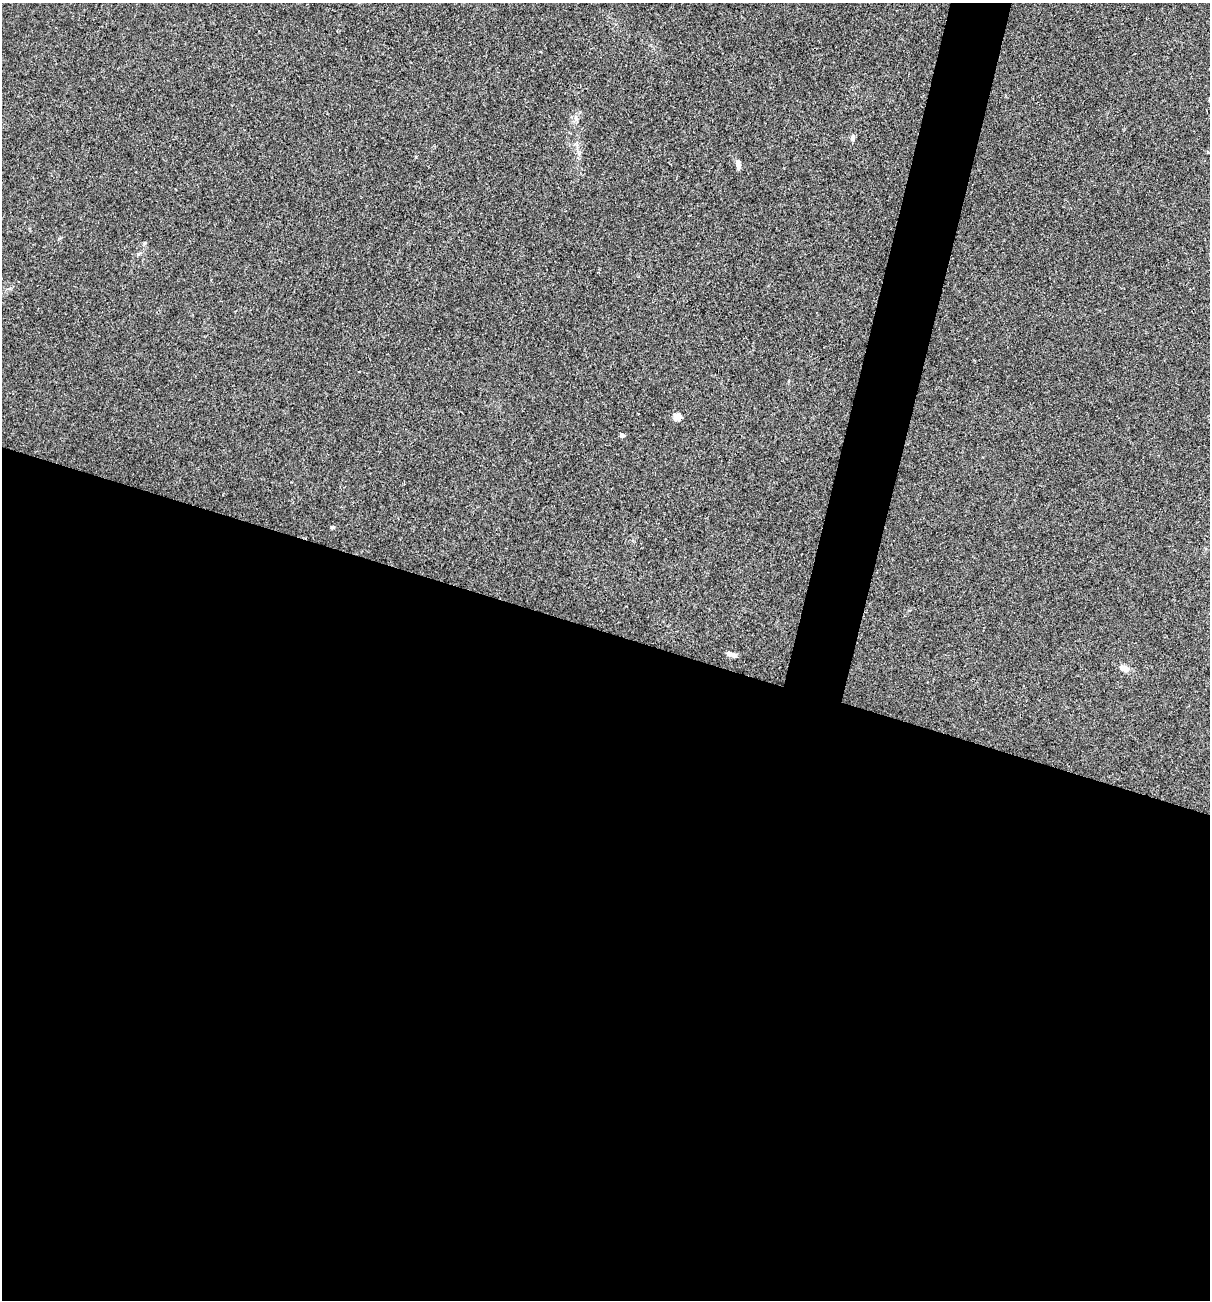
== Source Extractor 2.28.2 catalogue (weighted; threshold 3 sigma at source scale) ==
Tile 14 of 4 x 4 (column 2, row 4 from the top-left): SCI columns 1334-2541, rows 1-1298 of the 5209 x 5195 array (HDU 1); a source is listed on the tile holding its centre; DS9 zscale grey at full resolution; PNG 1212 x 1302 px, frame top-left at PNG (2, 3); no overlay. Shown black and unused: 54% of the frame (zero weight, under 3 of 4 exposures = <1% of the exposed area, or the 3 px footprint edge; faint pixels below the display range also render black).
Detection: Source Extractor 2.28.2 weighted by HDU 2 'WHT'; one run over the whole footprint, this tile lists its part. Background 0.12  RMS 0.0065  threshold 0.0294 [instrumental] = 3 sigma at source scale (4.5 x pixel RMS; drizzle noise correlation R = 1.50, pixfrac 1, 0.05/0.05 arcsec/px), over >= 5 px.
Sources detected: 8; all 8 listed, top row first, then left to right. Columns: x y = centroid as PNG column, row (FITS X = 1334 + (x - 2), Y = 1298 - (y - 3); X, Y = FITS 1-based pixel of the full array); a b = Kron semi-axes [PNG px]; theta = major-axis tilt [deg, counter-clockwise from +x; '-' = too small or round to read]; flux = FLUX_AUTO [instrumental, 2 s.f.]
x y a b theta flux
576 118 7 4 -71 1.4
853 137 9 5 83 1.6
738 164 11 5 -79 3.3
677 417 5 4 - 14
622 435 4 4 - 3.2
333 527 5 4 - 0.82
730 654 11 5 -19 3.6
1124 668 11 7 -18 3.9